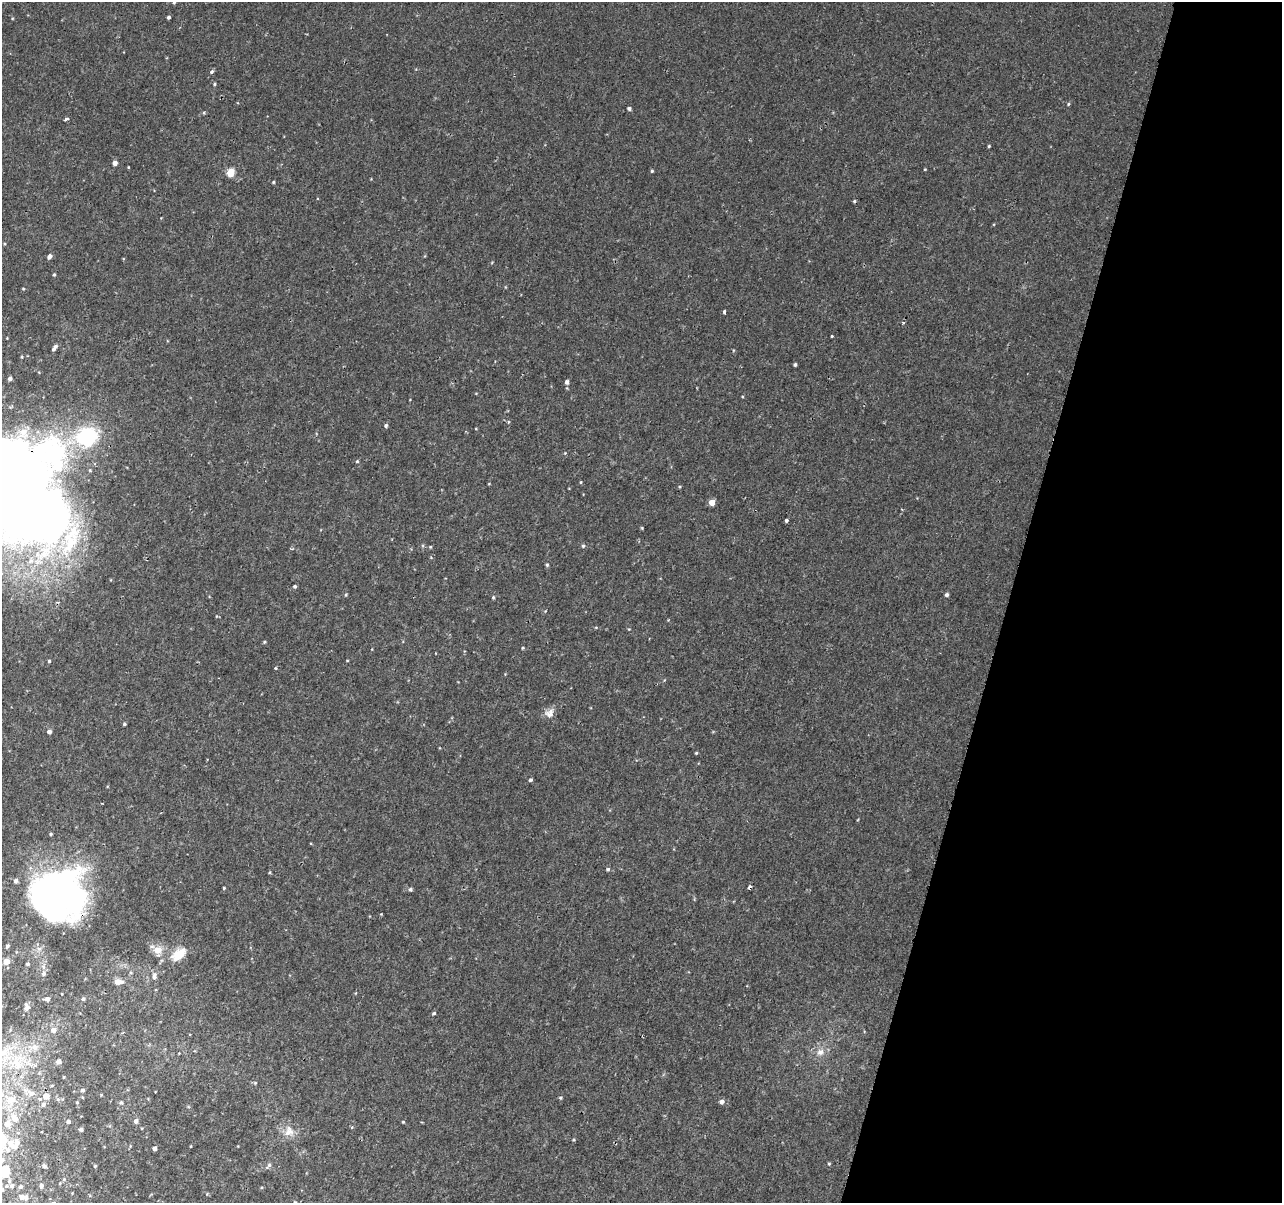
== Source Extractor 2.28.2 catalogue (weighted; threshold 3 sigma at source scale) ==
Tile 8 of 4 x 4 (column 4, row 2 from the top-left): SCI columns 3864-5143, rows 2734-3934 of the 5158 x 5405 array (HDU 1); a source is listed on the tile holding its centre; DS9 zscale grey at full resolution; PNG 1284 x 1205 px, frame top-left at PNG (2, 2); no overlay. Shown black and unused: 21% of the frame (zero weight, under 2 of 3 exposures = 3% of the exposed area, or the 3 px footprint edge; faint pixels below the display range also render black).
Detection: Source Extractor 2.28.2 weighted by HDU 2 'WHT'; one run over the whole footprint, this tile lists its part. Background 0.00219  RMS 0.0029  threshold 0.013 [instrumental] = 3 sigma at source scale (4.5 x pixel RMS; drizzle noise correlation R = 1.50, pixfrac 1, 0.0396/0.0396 arcsec/px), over >= 5 px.
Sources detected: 120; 1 inside a brighter object's white glare — not listed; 9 inside a brighter listed object's ellipse — not listed separately; the other 110 listed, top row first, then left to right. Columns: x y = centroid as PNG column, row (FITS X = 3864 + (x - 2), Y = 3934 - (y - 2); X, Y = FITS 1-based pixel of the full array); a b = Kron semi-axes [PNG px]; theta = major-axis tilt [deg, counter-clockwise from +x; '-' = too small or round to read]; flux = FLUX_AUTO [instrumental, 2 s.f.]
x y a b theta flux
174 2 5 4 - 0.49
169 17 3 3 - 0.55
212 72 4 4 - 0.77
214 84 4 4 - 0.31
1068 104 5 4 - 0.34
629 108 4 4 - 0.67
204 113 5 3 - 0.27
66 119 4 3 - 0.75
989 146 4 3 - 0.29
115 163 4 4 - 1.4
925 169 4 3 - 0.22
652 171 4 4 - 0.33
230 173 5 5 - 9.6
273 182 4 3 - 0.3
854 201 4 3 - 0.33
425 256 5 3 - 0.23
49 257 4 4 - 1.2
54 274 4 4 - 0.31
23 289 5 3 - 0.25
724 312 4 3 - 1
903 322 5 3 - 0.27
831 336 3 3 - 1.1
54 348 8 4 55 1
795 364 3 3 - 0.46
10 379 4 4 - 0.9
567 382 5 5 - 0.73
386 425 5 4 - 0.5
87 436 22 19 24 24
565 453 4 4 - 0.22
357 461 4 4 - 0.28
21 471 101 59 -65 670
581 482 4 3 - 0.24
712 502 4 4 - 3.7
786 520 3 3 - 0.54
642 528 4 3 - 0.24
583 546 4 4 - 0.49
430 547 4 4 - 0.28
547 565 4 4 - 0.42
295 586 4 4 - 0.48
947 595 4 4 - 0.68
493 597 4 4 - 0.37
264 642 4 4 - 0.31
523 648 4 3 - 0.3
49 661 4 4 - 0.33
276 668 3 3 - 0.35
549 713 13 11 47 2
124 724 4 3 - 0.44
49 732 4 4 - 1.2
696 753 3 3 - 0.29
530 780 4 3 - 0.5
51 834 4 4 - 0.33
608 869 5 4 - 0.47
270 872 5 3 - 0.28
749 887 4 3 - 1.5
224 888 3 3 - 0.32
410 889 5 4 - 0.59
56 895 51 47 7 130
7 946 4 3 - 0.58
158 950 11 10 - 3
177 955 17 14 15 4.2
6 962 5 5 - 2.6
27 964 4 4 - 0.55
44 974 7 6 - 0.89
154 976 10 6 82 1.1
118 982 9 6 -1 2.2
356 993 4 3 - 0.21
47 999 6 5 - 1.1
83 999 5 4 - 0.49
27 1007 10 7 -86 1.5
434 1013 5 4 - 0.46
53 1030 7 6 - 1.6
820 1052 11 9 40 2.1
17 1062 38 32 -82 23
58 1062 5 5 - 1.6
64 1077 4 3 - 0.22
255 1083 5 4 - 0.32
52 1085 5 3 - 0.24
82 1090 5 4 - 0.65
101 1095 4 3 - 0.21
46 1096 5 5 - 2.9
560 1098 4 4 - 0.38
11 1099 14 11 -6 4.6
40 1099 5 4 - 0.46
77 1102 5 4 - 0.36
722 1102 5 5 - 1.1
121 1103 6 5 - 0.54
43 1104 7 6 - 0.91
14 1118 16 9 -54 3.5
68 1121 4 4 - 0.76
136 1121 5 5 - 1
403 1122 4 4 - 0.27
81 1129 4 4 - 0.67
289 1131 17 13 -77 3.3
574 1140 4 3 - 0.26
13 1144 19 14 1 5.4
191 1146 3 2 - 0.19
155 1148 4 4 - 1.1
2 1160 9 7 31 1.5
829 1164 4 4 - 0.3
269 1165 10 5 47 0.83
44 1166 5 5 - 0.66
95 1166 4 3 - 0.34
5 1172 7 5 73 16
9 1181 7 6 - 0.82
12 1186 5 5 - 0.82
20 1186 6 5 - 0.66
41 1186 6 6 - 0.81
262 1187 5 3 - 0.29
2 1190 9 6 -57 0.94
22 1197 6 6 - 1.6
Overlapping masked pixels (flux is a lower limit): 3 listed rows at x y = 21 471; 749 887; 56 895
Isophote crosses this tile's border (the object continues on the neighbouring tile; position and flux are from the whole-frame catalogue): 5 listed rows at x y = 174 2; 21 471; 2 1160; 5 1172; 2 1190